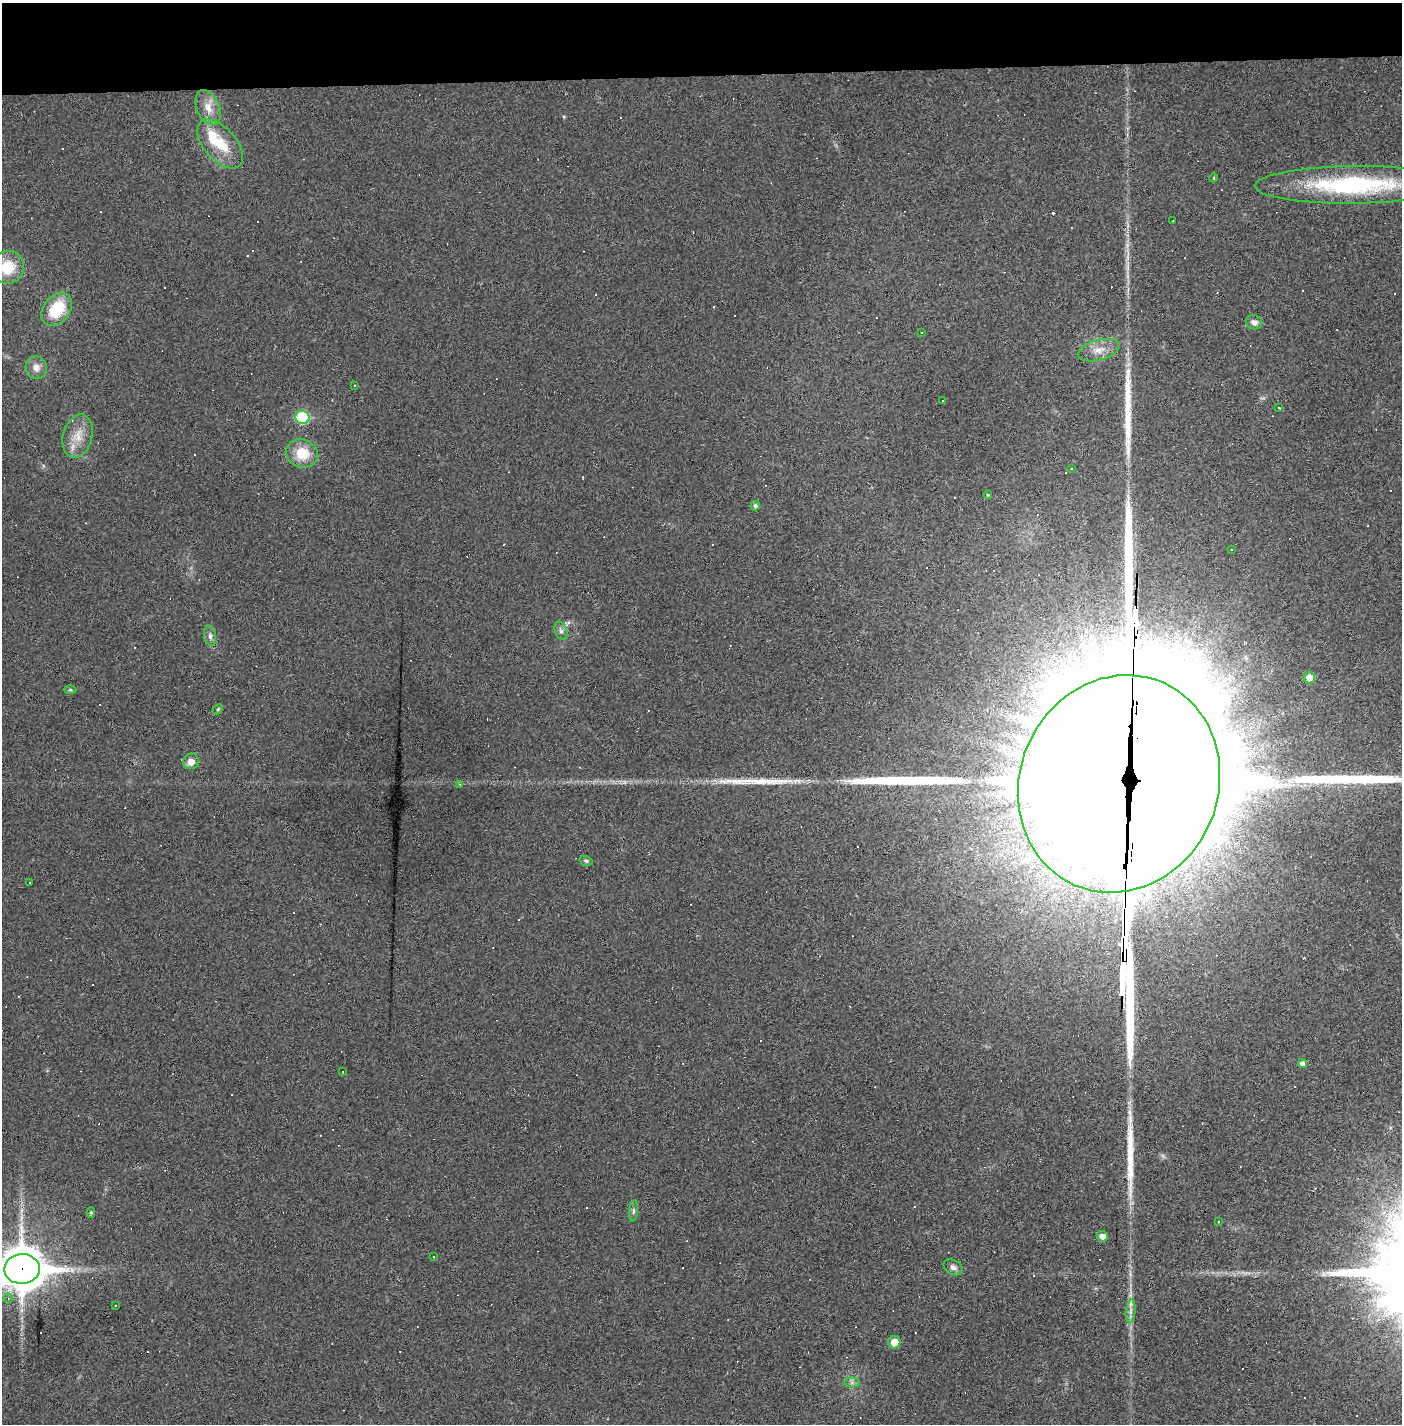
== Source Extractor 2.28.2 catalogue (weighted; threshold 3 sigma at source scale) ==
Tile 2 of 3 x 3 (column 2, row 1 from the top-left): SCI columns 1433-2832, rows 2856-4277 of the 4277 x 4302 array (HDU 1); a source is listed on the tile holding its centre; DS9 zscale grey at full resolution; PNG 1404 x 1426 px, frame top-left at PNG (2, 3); each listed source drawn as its Kron ellipse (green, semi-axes under 4 px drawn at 4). Shown black and unused: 5% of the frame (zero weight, under 2 of 3 exposures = <1% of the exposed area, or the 3 px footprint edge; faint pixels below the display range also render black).
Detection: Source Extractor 2.28.2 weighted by HDU 2 'WHT'; one run over the whole footprint, this tile lists its part. Background 0.0281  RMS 0.0061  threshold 0.0273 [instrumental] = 3 sigma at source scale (4.5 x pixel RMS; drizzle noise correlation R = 1.50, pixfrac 1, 0.05/0.05 arcsec/px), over >= 5 px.
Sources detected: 105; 1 inside a brighter object's white glare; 52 cosmic-ray / hot-pixel residue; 6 long thin detections or spike segments (spike, bleed or trail) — neither listed nor drawn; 1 inside a brighter listed object's ellipse — not listed separately; the other 45 listed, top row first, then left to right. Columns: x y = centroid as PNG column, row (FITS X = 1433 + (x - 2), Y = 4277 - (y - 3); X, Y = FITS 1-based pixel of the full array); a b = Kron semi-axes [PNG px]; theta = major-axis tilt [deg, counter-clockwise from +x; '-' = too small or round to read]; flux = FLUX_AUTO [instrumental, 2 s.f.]
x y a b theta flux
208 108 18 11 -66 8
220 144 29 16 -48 19
1214 178 4 3 - 0.46
1353 185 98 19 1 89
1173 221 3 3 - 0.59
7 267 17 16 - 18
57 309 18 13 52 25
1254 322 8 7 - 2.9
922 332 3 3 - 1.6
1099 350 21 10 15 7.7
36 368 11 10 - 4.6
354 385 3 2 - 0.44
942 401 3 3 - 2
1279 407 3 3 - 1.2
302 417 7 6 - 40
78 436 22 14 74 11
302 453 16 14 -18 15
1071 469 3 3 - 0.95
988 495 4 3 - 0.58
755 505 5 4 - 1.4
1231 549 3 3 - 1.6
561 631 9 6 -69 2
210 636 10 6 -76 2.1
1309 677 6 5 - 5.6
70 690 6 4 1 0.87
218 709 6 4 47 0.77
191 761 8 7 - 5.1
460 784 4 3 - 0.7
1119 784 110 99 66 63000
586 861 7 5 -16 1
30 883 3 2 - 0.43
1303 1063 4 4 - 2.6
343 1072 3 3 - 1
633 1211 11 4 85 1.5
91 1212 5 4 - 0.87
1218 1222 4 2 - 0.42
1102 1236 5 5 - 4
434 1257 2 2 - 0.36
953 1267 10 7 -27 2.6
22 1269 18 15 2 1900
8 1298 4 4 - 1
115 1306 3 3 - 7
1131 1311 12 4 85 2.8
894 1342 6 6 - 7.5
852 1383 7 5 0 1.6
Overlapping masked pixels (flux is a lower limit): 2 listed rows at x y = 1119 784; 22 1269
Isophote crosses this tile's border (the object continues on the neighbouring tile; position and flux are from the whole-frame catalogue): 2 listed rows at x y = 7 267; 22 1269